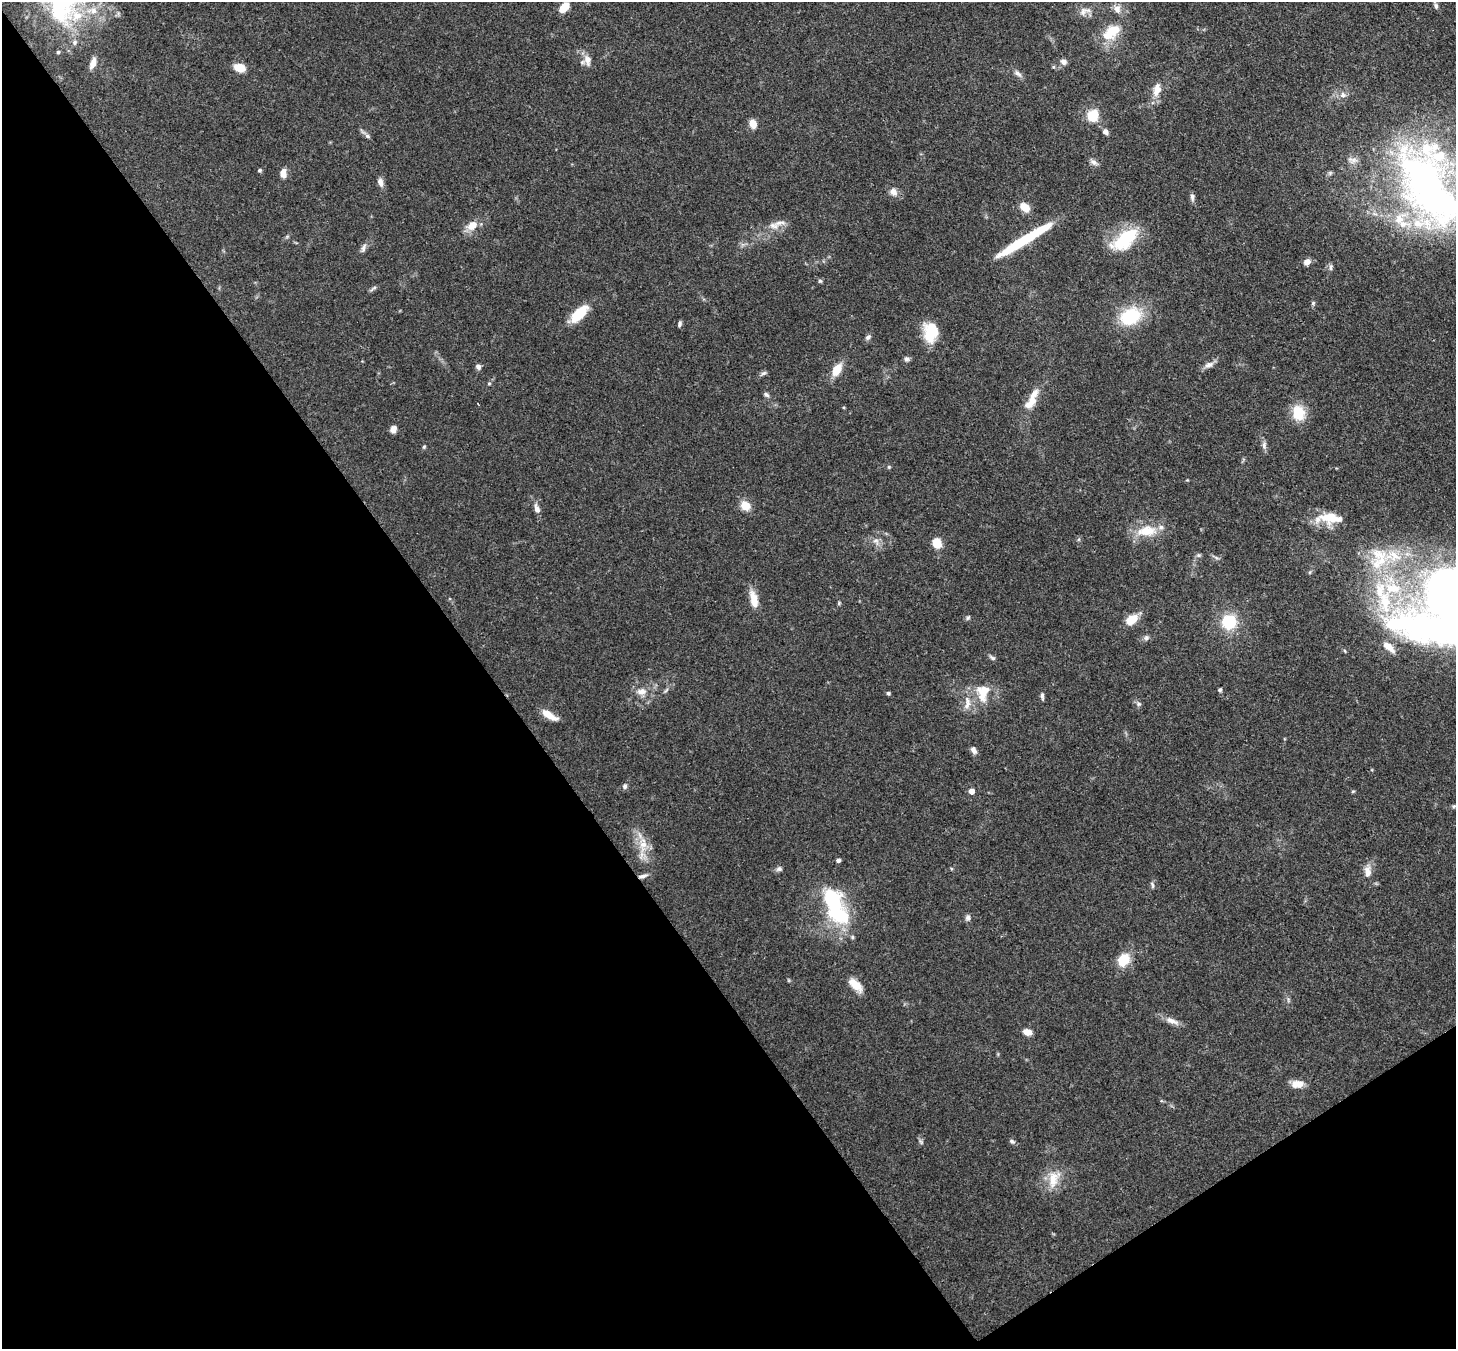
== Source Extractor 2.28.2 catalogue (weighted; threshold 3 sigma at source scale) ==
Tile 14 of 4 x 4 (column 2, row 4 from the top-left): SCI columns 1533-2986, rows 211-1557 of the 5973 x 5945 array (HDU 1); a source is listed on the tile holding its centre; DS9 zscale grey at full resolution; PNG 1458 x 1351 px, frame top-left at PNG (2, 2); no overlay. Shown black and unused: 38% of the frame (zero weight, under 3 of 4 exposures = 7% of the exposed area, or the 3 px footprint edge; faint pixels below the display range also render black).
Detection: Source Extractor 2.28.2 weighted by HDU 2 'WHT'; one run over the whole footprint, this tile lists its part. Background 0.154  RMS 0.0047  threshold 0.021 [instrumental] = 3 sigma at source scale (4.5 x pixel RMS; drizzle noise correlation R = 1.50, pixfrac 1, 0.05/0.05 arcsec/px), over >= 5 px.
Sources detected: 118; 3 inside a brighter object's white glare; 1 long thin detection or spike segment (spike, bleed or trail) — not listed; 12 inside a brighter listed object's ellipse — not listed separately; the other 102 listed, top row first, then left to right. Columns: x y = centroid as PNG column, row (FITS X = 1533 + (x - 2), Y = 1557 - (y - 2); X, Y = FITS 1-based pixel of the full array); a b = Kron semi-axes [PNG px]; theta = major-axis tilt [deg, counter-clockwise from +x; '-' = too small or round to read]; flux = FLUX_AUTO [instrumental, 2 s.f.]
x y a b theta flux
1436 6 8 5 -61 1.4
564 7 10 6 49 10
1117 9 11 9 -80 3.2
93 10 16 11 4 7.1
1083 12 13 9 55 3.1
58 14 30 20 -35 22
1111 32 26 14 39 13
74 42 7 6 - 1.3
58 52 4 4 - 0.8
587 60 16 9 -76 4
1064 62 8 6 -39 2.1
93 63 14 6 72 3.6
239 68 9 7 -17 8.4
1017 73 12 6 -39 2.1
1157 90 18 9 76 5.7
1343 95 9 8 - 2.2
1092 116 9 9 - 14
753 124 9 7 -71 4.5
1105 132 7 6 - 1.7
367 136 8 5 -27 1.2
1353 160 14 8 3 2.8
1094 162 10 6 -35 1.9
260 170 5 4 - 0.77
283 173 10 7 88 3.5
380 182 11 6 -74 2.4
1429 187 113 59 -66 210
893 192 11 9 -59 3.1
1192 197 10 5 -88 1.5
1025 207 9 7 -36 6.7
472 225 9 7 35 7
773 226 15 9 -16 3.7
1125 239 27 13 39 30
363 248 13 6 70 1.8
1307 262 8 6 38 2.7
1331 267 8 6 82 1.3
820 281 6 5 - 0.73
373 288 12 4 40 1.1
1313 303 6 5 - 0.78
579 314 23 11 44 12
1130 316 14 11 28 34
680 324 7 4 75 1.1
931 333 19 16 88 14
868 337 8 6 45 1.4
907 359 7 7 - 1.3
1209 365 14 7 26 2.6
478 367 7 6 - 1.6
837 370 12 8 59 9
763 373 8 5 26 1.1
489 383 5 3 - 0.53
766 394 8 5 -33 1.2
1031 402 25 11 50 7.2
1298 413 19 15 -78 11
393 429 7 6 - 3.1
1264 445 12 6 87 1.7
424 447 5 4 - 0.61
889 467 5 4 - 0.61
745 506 6 5 - 15
537 509 11 6 -72 2.4
1329 518 34 13 -1 12
1147 531 30 15 6 12
876 541 12 8 -57 2.8
937 543 13 10 -71 5.6
1198 555 6 5 - 0.91
1216 557 7 4 -20 0.94
1380 557 33 24 -39 25
753 598 20 10 -74 6.2
1385 602 37 16 -88 28
839 603 5 4 - 0.59
968 618 7 5 49 0.84
1131 620 10 7 34 12
1229 622 13 12 - 20
1146 638 8 7 - 1.3
1388 647 15 6 -40 5.3
992 658 9 5 -30 1.1
1220 690 4 4 - 0.89
642 691 13 10 7 4.1
983 692 26 19 80 13
888 693 4 4 - 0.95
1042 696 10 4 -82 1.1
1139 704 6 5 - 0.99
549 715 17 6 -32 7.4
973 750 9 6 -57 1.9
625 786 8 6 69 1.2
971 791 4 4 - 4.1
1353 791 5 3 - 0.54
1454 806 6 4 18 0.75
643 845 30 11 -90 8.9
838 860 4 4 - 1.6
779 869 8 6 1 1.4
1368 872 17 9 -86 4.3
643 876 12 5 18 2
1152 885 9 4 -73 0.94
841 917 42 29 -39 31
968 918 8 7 - 1.4
1123 960 12 10 50 13
855 985 19 9 -44 6.7
1172 1021 21 7 -22 3.8
1027 1032 8 6 -18 5.2
1297 1084 16 10 2 4.5
1012 1141 8 5 -23 1.1
921 1142 6 5 - 0.85
1053 1179 28 15 71 10
Overlapping masked pixels (flux is a lower limit): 1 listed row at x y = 643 876
Isophote crosses this tile's border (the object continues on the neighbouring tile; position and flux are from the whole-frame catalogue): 2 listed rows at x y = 564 7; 1429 187